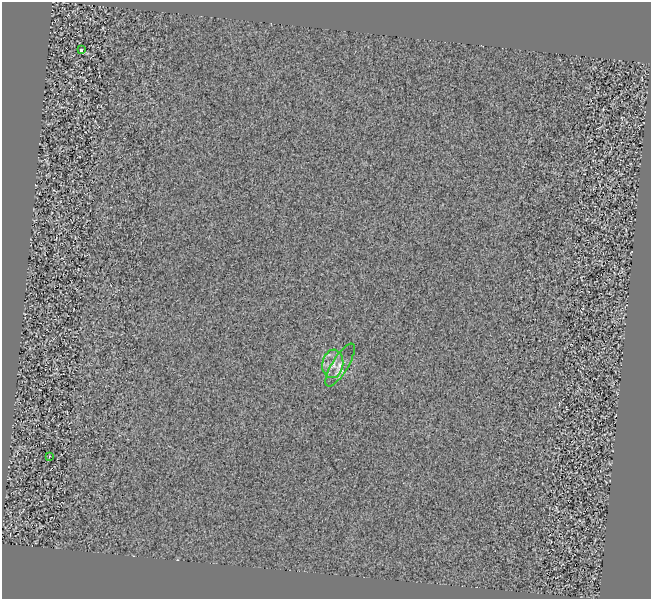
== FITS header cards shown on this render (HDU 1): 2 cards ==
NAXIS1  =                  649
NAXIS2  =                  597

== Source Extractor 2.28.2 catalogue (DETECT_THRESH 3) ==
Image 649 x 597 px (HDU 1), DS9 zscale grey, 1 PNG px = 1 image px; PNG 653 x 601 px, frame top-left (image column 1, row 597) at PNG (2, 2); each listed source drawn as its Kron ellipse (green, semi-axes under 4 px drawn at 4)
Background -0.101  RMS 4.6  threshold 13.7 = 3 sigma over >= 5 px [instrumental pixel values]
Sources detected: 4; all 4 listed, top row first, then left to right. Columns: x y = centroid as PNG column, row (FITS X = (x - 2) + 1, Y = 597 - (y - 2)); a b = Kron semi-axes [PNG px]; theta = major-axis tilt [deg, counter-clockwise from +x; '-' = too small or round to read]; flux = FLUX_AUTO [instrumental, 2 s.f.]
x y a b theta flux
81 50 3 3 - 11000
333 364 14 10 82 3500
340 365 24 8 58 2900
49 456 3 2 - 520